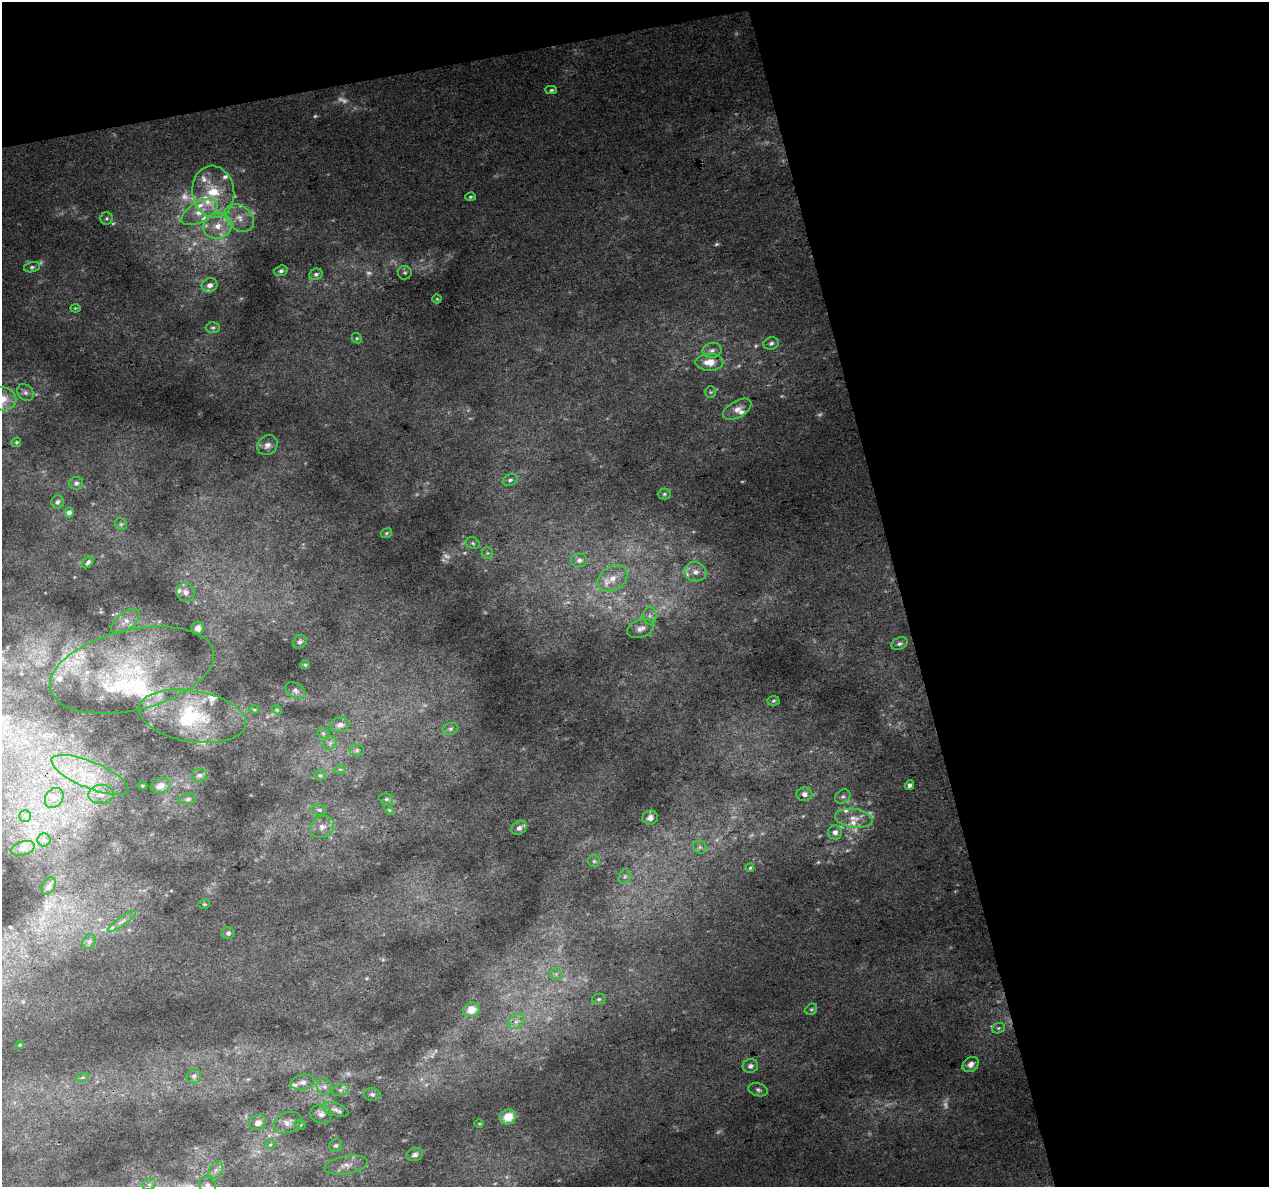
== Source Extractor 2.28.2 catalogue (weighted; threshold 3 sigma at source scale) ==
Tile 2 of 2 x 2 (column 2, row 1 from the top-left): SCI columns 1268-2534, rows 1214-2398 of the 2536 x 2443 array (HDU 1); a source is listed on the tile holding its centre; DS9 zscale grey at full resolution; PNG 1271 x 1189 px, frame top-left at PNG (2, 2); each listed source drawn as its Kron ellipse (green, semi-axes under 4 px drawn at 4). Shown black and unused: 33% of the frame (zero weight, under 3 of 4 exposures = <1% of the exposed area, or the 3 px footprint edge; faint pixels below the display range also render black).
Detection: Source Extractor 2.28.2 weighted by HDU 2 'WHT'; one run over the whole footprint, this tile lists its part. Background 0.0412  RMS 0.0094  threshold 0.0425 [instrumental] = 3 sigma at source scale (4.5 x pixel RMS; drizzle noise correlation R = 1.50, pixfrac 1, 0.0396/0.0396 arcsec/px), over >= 5 px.
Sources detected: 178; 34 too faint to see at this stretch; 1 inside a brighter object's white glare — neither listed nor drawn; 24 inside a brighter listed object's ellipse — not listed separately; the other 119 listed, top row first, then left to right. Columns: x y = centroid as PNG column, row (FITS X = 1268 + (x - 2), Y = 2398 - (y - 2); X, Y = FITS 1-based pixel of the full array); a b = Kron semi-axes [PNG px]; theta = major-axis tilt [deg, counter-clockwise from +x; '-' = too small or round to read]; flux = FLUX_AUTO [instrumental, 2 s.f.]
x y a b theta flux
551 90 6 4 1 1.7
213 192 26 21 -81 43
470 197 5 4 - 1.4
199 212 20 10 30 15
107 218 6 6 - 1.8
240 218 16 12 -39 14
218 226 14 13 - 18
32 267 8 5 14 2.2
281 271 7 5 18 2.4
405 273 7 7 - 2.5
316 274 6 5 - 2.5
210 285 8 7 - 5.6
437 299 4 4 - 1.1
75 308 5 3 - 0.98
213 327 7 5 1 2
357 338 5 4 - 1.3
771 343 8 6 19 2.9
712 350 10 7 13 4.3
709 362 14 8 0 12
711 392 5 5 - 1.6
25 393 9 7 -45 3.7
3 399 14 11 -12 15
737 409 16 8 30 7
16 442 5 4 - 1.2
267 445 11 9 38 5.8
510 480 7 5 22 2.3
76 483 7 6 - 2.7
664 494 6 5 - 2
57 502 7 6 - 2.4
69 512 5 4 - 3.8
121 524 6 5 - 1.7
386 533 6 4 22 1.4
473 543 7 5 -24 1.9
487 553 6 5 - 1.9
579 560 8 6 4 3.6
88 562 7 4 47 2.3
695 572 11 9 -14 7.5
612 578 16 11 35 14
186 592 9 9 - 5.5
650 616 9 6 89 4
126 621 17 8 37 8.7
198 628 6 6 - 4.6
641 629 14 9 21 6.2
300 642 7 6 - 2.6
899 644 8 6 23 2.7
305 665 5 4 - 1.2
132 670 84 40 13 140
295 691 11 7 -28 3.4
773 701 6 4 4 1.4
254 709 5 3 - 0.96
277 710 5 4 - 1.2
193 716 54 25 -9 77
340 725 10 7 8 4.9
450 729 8 6 16 2.4
323 733 6 5 - 1.8
330 743 7 6 - 3
357 750 7 5 -1 2.2
340 769 6 4 18 1.4
90 775 41 13 -23 44
199 775 7 6 - 2.9
320 775 5 5 - 1.7
160 785 10 7 21 8
909 785 5 4 - 3.1
142 786 5 3 - 1
101 794 13 9 5 9.3
804 794 8 7 - 4.7
843 797 8 6 34 3
54 798 11 8 53 6.8
188 799 8 5 11 2.4
386 799 7 5 -12 2.1
319 810 8 5 -11 2.3
389 810 6 3 -44 1.1
25 816 5 5 - 2.2
650 818 7 7 - 4.9
854 818 19 9 -8 12
322 827 12 10 32 7.2
519 828 8 6 38 4.5
835 832 7 7 - 5.1
44 840 6 6 - 2.8
700 847 7 6 - 2.5
23 848 12 7 17 4.4
594 861 6 6 - 2
750 868 4 3 - 1
625 877 7 5 70 2.4
49 886 9 6 59 3.3
204 904 5 4 - 1.3
122 921 17 4 36 4.6
228 933 6 6 - 3.1
89 942 8 6 56 2.7
556 974 5 5 - 1.8
599 999 7 5 13 1.9
811 1009 6 5 - 1.6
471 1010 8 7 - 14
516 1021 9 6 33 4.7
998 1028 6 5 - 1.8
20 1045 4 4 - 0.92
971 1064 9 6 33 5.5
750 1066 7 7 - 3.7
194 1076 7 7 - 3.5
83 1077 6 4 18 1.6
303 1082 12 7 9 4.8
324 1087 8 7 - 3.9
340 1090 8 6 20 2.6
758 1090 10 6 -15 2.8
372 1094 8 6 -10 2.6
335 1109 14 6 -18 4.7
321 1114 11 9 -21 5.7
508 1117 8 7 - 18
258 1123 8 7 - 6.3
287 1123 15 10 24 7.2
479 1124 5 3 - 0.81
300 1125 6 4 -21 1.3
270 1145 5 3 - 1.3
336 1146 7 6 - 2.4
415 1155 8 6 19 3.2
346 1165 22 9 11 10
216 1170 9 6 60 4.1
149 1184 7 5 28 2.7
207 1185 9 7 -31 4.4
Isophote crosses this tile's border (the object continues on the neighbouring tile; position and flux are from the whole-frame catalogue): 2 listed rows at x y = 3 399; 207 1185